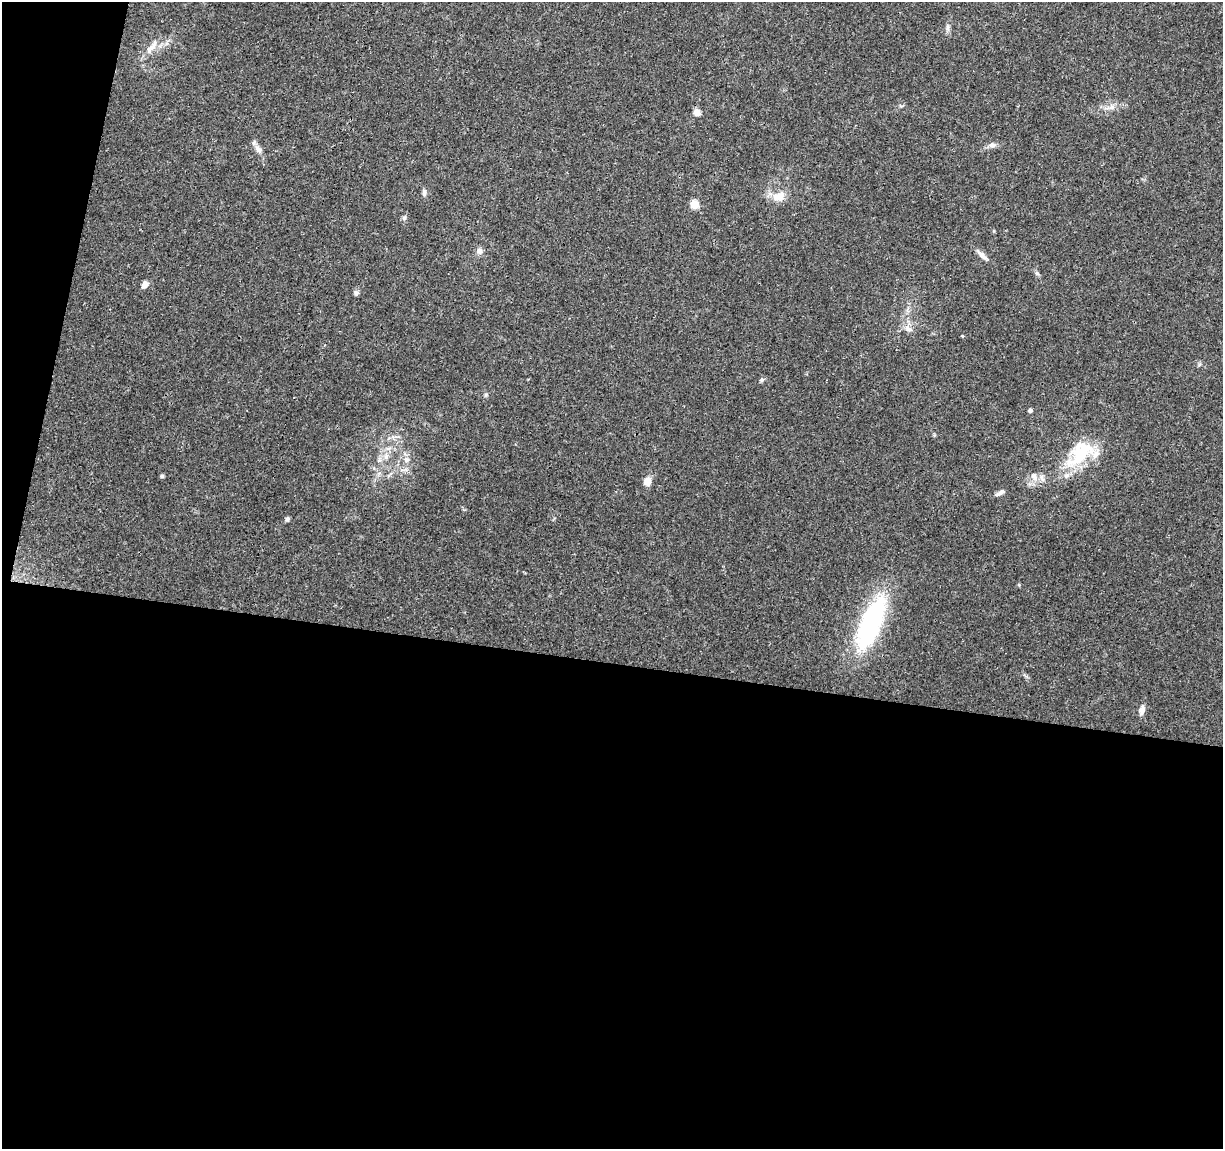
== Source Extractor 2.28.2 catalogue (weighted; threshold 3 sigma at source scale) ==
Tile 13 of 4 x 4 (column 1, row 4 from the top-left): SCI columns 5-1225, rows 231-1377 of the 4906 x 5106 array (HDU 1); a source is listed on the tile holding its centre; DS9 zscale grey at full resolution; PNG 1225 x 1151 px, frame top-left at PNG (2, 2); no overlay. Shown black and unused: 45% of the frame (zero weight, under 3 of 4 exposures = <1% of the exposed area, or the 3 px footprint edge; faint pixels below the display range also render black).
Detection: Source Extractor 2.28.2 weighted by HDU 2 'WHT'; one run over the whole footprint, this tile lists its part. Background 0.0368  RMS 0.0035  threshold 0.0156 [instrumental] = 3 sigma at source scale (4.5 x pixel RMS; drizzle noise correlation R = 1.50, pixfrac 1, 0.0396/0.0396 arcsec/px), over >= 5 px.
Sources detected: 27; all 27 listed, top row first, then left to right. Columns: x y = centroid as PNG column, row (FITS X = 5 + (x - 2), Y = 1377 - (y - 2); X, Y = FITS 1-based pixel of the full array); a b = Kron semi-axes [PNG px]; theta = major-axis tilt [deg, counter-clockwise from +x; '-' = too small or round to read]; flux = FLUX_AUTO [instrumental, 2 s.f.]
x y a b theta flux
947 27 10 6 77 1.2
152 47 26 8 48 3.7
697 112 8 7 - 2.2
992 145 10 7 14 1.4
258 148 13 7 -56 2
424 192 9 6 85 1.1
778 197 17 11 20 4.7
694 204 5 5 - 11
404 218 6 6 - 0.71
479 251 9 8 - 1.4
982 255 17 6 -43 2
1037 273 6 5 - 0.73
144 284 10 6 58 1.8
356 293 7 6 - 0.77
908 328 13 8 -35 2
761 380 6 5 - 0.61
1030 410 4 4 - 1.1
1080 453 46 25 44 19
386 457 9 7 88 1.7
406 460 8 8 - 1.7
162 476 4 4 - 0.76
1034 476 13 8 -69 2.2
647 481 11 9 77 2.6
1000 493 13 5 32 1.2
287 519 6 5 - 0.8
871 624 60 22 67 51
1142 710 13 7 80 1.7